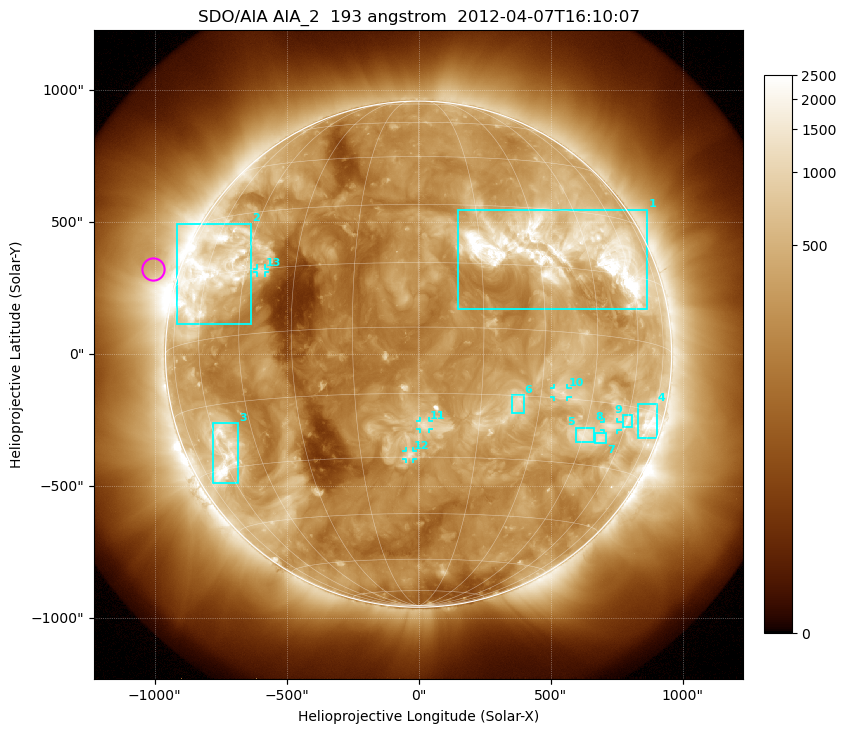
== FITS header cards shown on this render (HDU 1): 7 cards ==
TELESCOP= 'SDO/AIA'
INSTRUME= 'AIA_2'
WAVELNTH=                  193
WAVEUNIT= 'angstrom'
DATE-OBS= '2012-04-07T16:10:07.84'
CTYPE1  = 'HPLN-TAN'
CTYPE2  = 'HPLT-TAN'

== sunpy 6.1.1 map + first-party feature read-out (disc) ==
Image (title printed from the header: SDO/AIA AIA_2  193 angstrom  2012-04-07T16:10:07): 1024 x 1024 px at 2.4 arcsec/px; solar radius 959 arcsec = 399 px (full disc in frame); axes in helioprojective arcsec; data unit not stated in the header (colour bar unlabelled)
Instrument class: DISC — disc imager (sunpy class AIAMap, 193 A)
Bright regions (active regions / flare kernels): reference = the median radial profile (limb darkening/brightening removed); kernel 9 px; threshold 5 sigma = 755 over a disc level ~259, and >= 1.15x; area >= 12 px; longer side >= 10 px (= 24 arcsec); searched inside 0.97 R_sun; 13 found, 13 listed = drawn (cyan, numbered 1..; 5 of them under ~33 arcsec drawn as corner ticks so the feature stays visible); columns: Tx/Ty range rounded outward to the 5 arcsec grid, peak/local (2 s.f.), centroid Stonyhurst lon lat
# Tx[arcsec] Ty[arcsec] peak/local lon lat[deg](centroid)
1 150..870 170..550 16 +36 +19
2 -915..-630 115..495 7.1 -58 +16
3 -780..-685 -490..-260 7.5 -59 -27
4 830..905 -320..-185 6.8 +72 -17
5 595..665 -335..-275 5.9 +45 -23
6 350..400 -225..-155 5.3 +24 -17
7 670..710 -340..-300 4.6 +51 -23
8 700..755 -285..-255 4.8 +54 -20
9 775..810 -275..-230 4 +60 -18
10 510..565 -160..-130 5.1 +35 -14
11 5..40 -285..-255 5 +2 -22
12 -50..-20 -395..-365 5.4 -2 -29
13 -615..-580 310..325 4.3 -40 +15
Off-limb structures (1.02-1.3 R_sun): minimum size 162 px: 6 found; the strongest spans PA ~50..90 deg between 1.02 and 1.3 R_sun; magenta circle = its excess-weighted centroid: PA ~70 deg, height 1.1 R_sun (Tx ~-1005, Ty ~325 arcsec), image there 1.9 x the reference